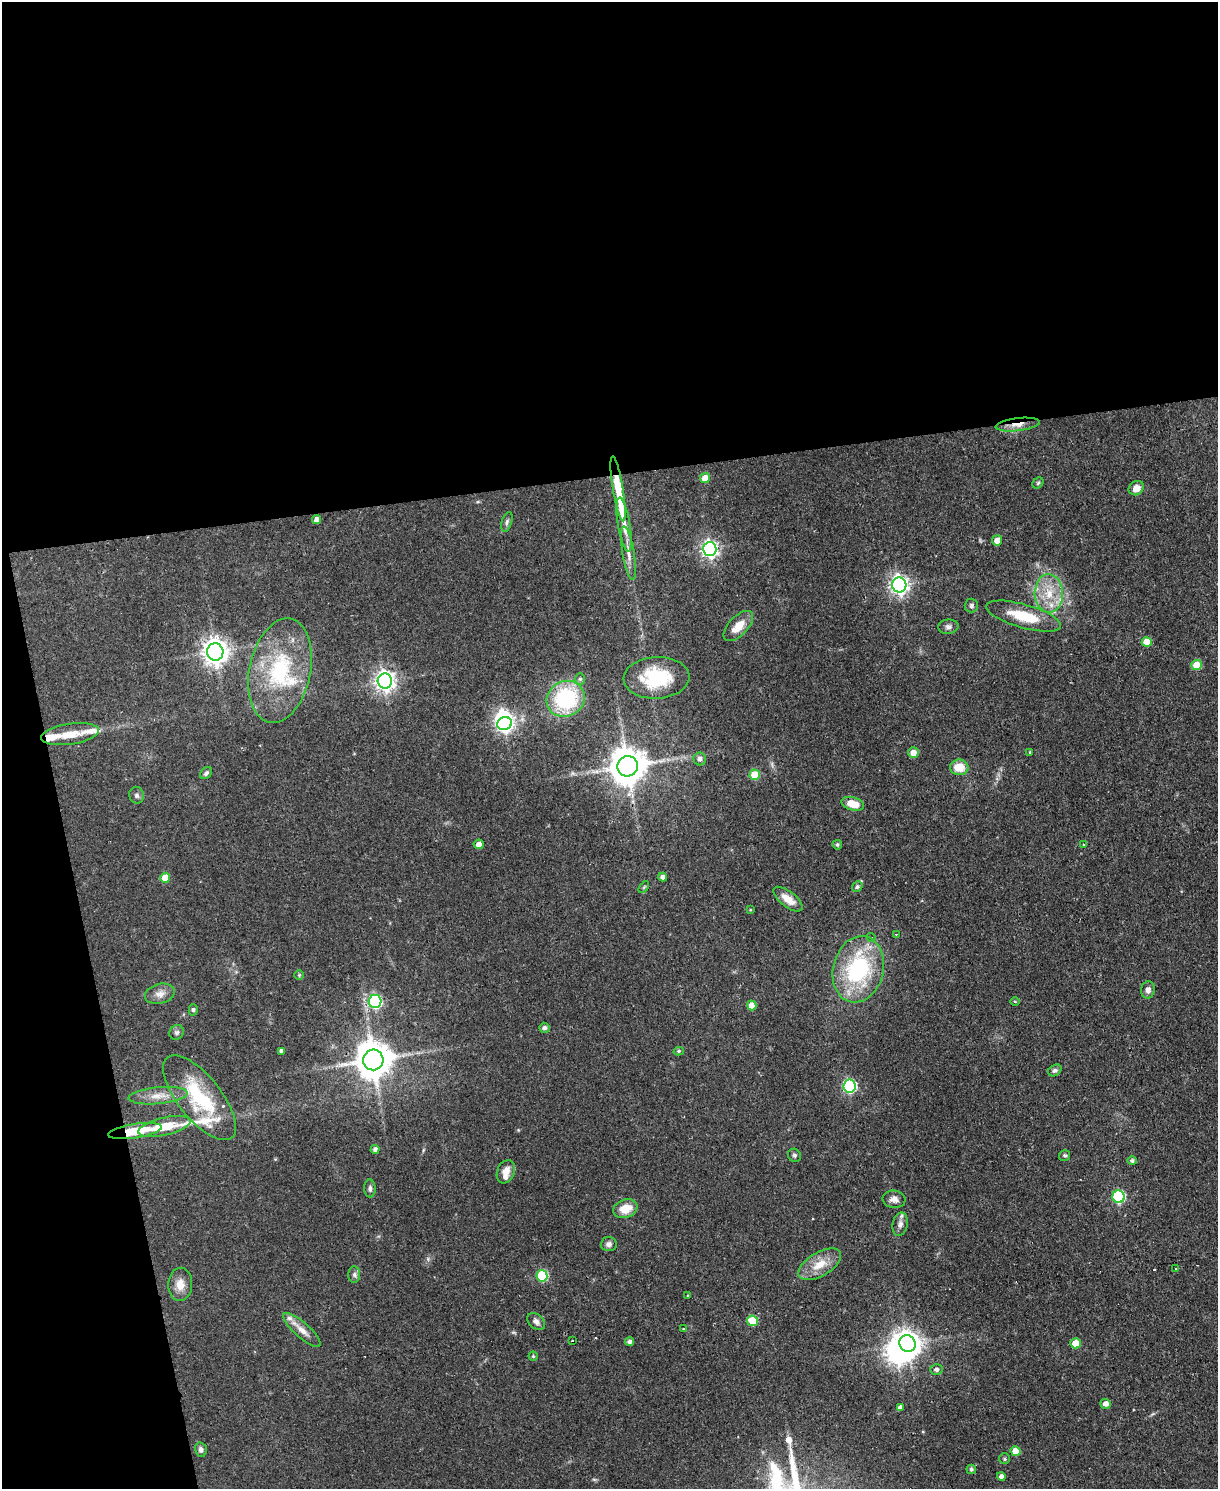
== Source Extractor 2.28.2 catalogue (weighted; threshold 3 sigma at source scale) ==
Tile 1 of 4 x 3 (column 1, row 1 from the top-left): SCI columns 1-1216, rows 3222-4708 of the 4865 x 4839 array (HDU 1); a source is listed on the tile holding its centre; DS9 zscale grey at full resolution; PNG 1220 x 1491 px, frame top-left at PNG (2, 2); each listed source drawn as its Kron ellipse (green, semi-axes under 4 px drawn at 4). Shown black and unused: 37% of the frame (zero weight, under 2 of 3 exposures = <1% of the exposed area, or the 3 px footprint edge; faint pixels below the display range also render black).
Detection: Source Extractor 2.28.2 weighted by HDU 2 'WHT'; one run over the whole footprint, this tile lists its part. Background 0.0668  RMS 0.0055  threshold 0.0248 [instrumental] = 3 sigma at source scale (4.5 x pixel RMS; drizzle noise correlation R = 1.50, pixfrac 1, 0.05/0.05 arcsec/px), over >= 5 px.
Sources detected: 115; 1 too faint to see at this stretch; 2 inside a brighter object's white glare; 3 cosmic-ray / hot-pixel residue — neither listed nor drawn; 9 inside a brighter listed object's ellipse — not listed separately; the other 100 listed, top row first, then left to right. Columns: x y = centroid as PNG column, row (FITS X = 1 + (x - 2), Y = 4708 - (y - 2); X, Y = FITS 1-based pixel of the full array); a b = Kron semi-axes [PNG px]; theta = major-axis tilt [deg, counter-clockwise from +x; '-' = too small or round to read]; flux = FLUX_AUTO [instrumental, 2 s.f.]
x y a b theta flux
1018 425 22 6 7 5.4
705 478 5 5 - 6.6
1038 483 6 5 - 0.89
1136 488 8 6 34 5.1
618 489 33 5 -80 25
316 519 4 4 - 2.4
507 522 10 5 72 1.5
624 524 27 6 -80 8.3
997 540 5 5 - 5.7
710 549 7 7 - 210
629 553 27 6 -81 5
899 585 7 7 - 250
1049 593 19 14 -87 14
971 605 7 6 - 1.3
1024 616 39 11 -16 19
738 626 19 9 46 8.3
948 627 10 7 5 1.9
1147 642 5 5 - 9.9
215 652 8 8 - 530
1197 665 5 5 - 11
280 671 53 30 78 56
657 678 33 21 3 33
580 679 6 5 - 1
385 681 7 7 - 300
566 699 19 17 28 53
505 724 7 6 - 160
70 734 29 10 8 11
1030 752 3 3 - 0.47
913 753 5 5 - 5.3
700 759 6 6 - 2.3
628 766 10 10 - 1400
959 767 9 7 -2 10
206 773 7 5 45 1.3
755 775 5 5 - 16
137 795 8 7 - 1.7
853 804 11 6 -15 10
479 844 5 4 - 3.3
837 845 5 4 - 1.1
1084 845 3 2 - 0.67
663 877 4 4 - 2
165 878 5 5 - 9
857 886 6 5 - 1.1
644 887 7 3 53 0.71
788 899 17 7 -38 6.7
750 910 4 2 - 0.43
896 934 3 2 - 0.47
871 938 4 4 - 0.9
858 969 33 25 76 63
299 975 5 5 - 0.7
1148 990 8 6 79 2.5
160 994 15 10 14 4.3
375 1001 6 6 - 86
1015 1001 5 3 - 0.57
752 1005 5 4 - 6.2
193 1010 5 4 - 1.3
544 1028 5 5 - 1.8
176 1032 8 6 44 1.5
282 1051 4 4 - 2.2
679 1051 5 4 - 0.88
373 1060 10 10 - 1400
1055 1070 7 5 30 1.3
850 1086 6 6 - 74
158 1096 29 8 5 7.9
199 1098 51 21 -51 41
164 1126 27 9 12 14
135 1131 27 7 9 19
375 1149 4 4 - 1.7
794 1155 7 6 - 1.2
1065 1155 5 5 - 1
1132 1161 4 4 - 1.4
506 1172 12 8 68 5.3
370 1188 9 5 -89 1.7
1119 1197 6 6 - 62
894 1199 11 8 -6 3.1
625 1209 12 9 20 8.8
900 1224 11 7 79 2.9
609 1244 8 7 - 2.2
820 1264 24 12 31 10
1175 1268 2 2 - 0.57
354 1274 8 6 -89 1.5
542 1276 6 5 - 37
180 1284 16 12 87 6.6
688 1295 3 2 - 0.45
536 1321 10 7 -42 2.3
752 1321 5 5 - 20
684 1328 3 3 - 0.72
302 1330 24 7 -42 5.6
572 1341 3 2 - 0.85
629 1342 4 4 - 1.8
1076 1343 5 5 - 9.6
908 1344 9 7 -52 550
533 1356 4 4 - 0.68
936 1369 6 5 - 1.7
1105 1404 5 5 - 3.5
900 1407 4 4 - 1.9
201 1449 7 6 - 2.1
1016 1451 5 5 - 10
1005 1459 5 5 - 0.98
971 1469 5 4 - 1.2
1001 1476 4 4 - 2.7
Overlapping masked pixels (flux is a lower limit): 4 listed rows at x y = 1018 425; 618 489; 373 1060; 135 1131